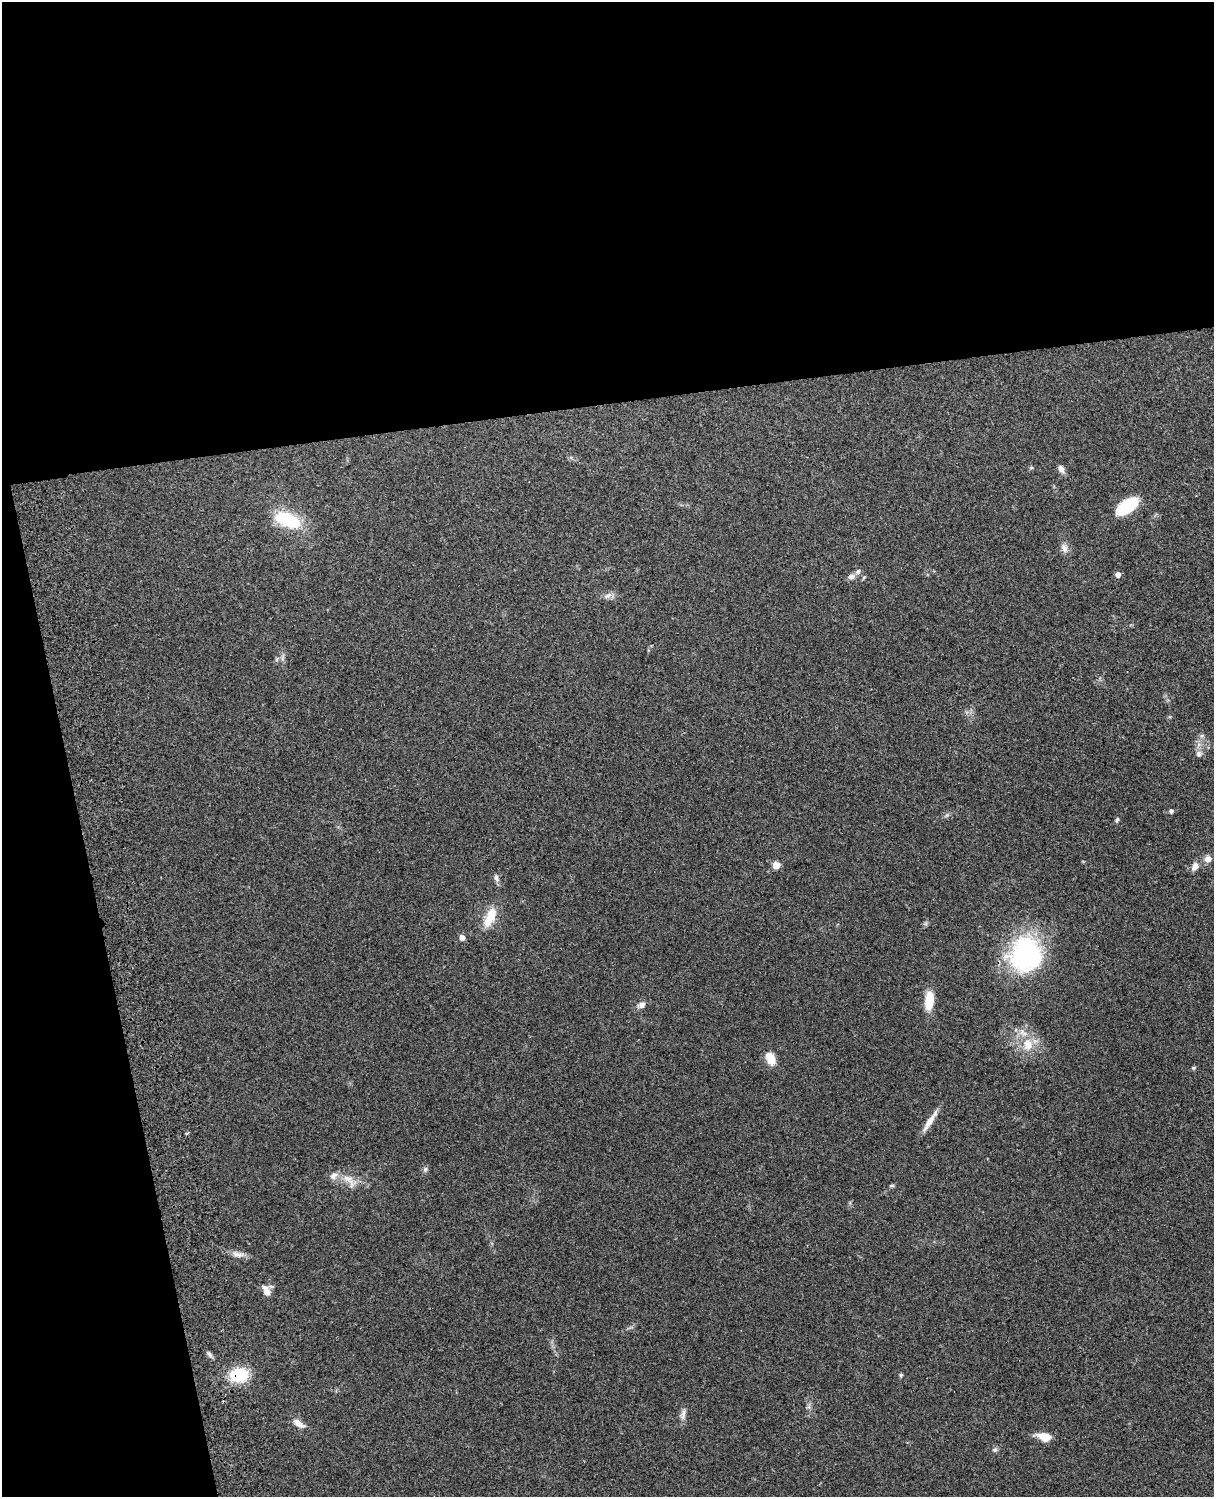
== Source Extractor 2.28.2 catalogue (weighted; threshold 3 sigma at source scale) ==
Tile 1 of 4 x 3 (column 1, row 1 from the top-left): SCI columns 119-1330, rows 3156-4650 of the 5087 x 4927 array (HDU 1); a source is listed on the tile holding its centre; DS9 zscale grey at full resolution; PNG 1216 x 1499 px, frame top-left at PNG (2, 2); no overlay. Shown black and unused: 33% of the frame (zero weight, under 3 of 4 exposures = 6% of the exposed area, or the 3 px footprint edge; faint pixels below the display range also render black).
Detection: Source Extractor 2.28.2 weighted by HDU 2 'WHT'; one run over the whole footprint, this tile lists its part. Background 0.209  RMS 0.0082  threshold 0.0369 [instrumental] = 3 sigma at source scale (4.5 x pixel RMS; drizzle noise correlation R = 1.50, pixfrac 1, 0.05/0.05 arcsec/px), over >= 5 px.
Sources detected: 39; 1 inside a brighter object's white glare — not listed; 1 inside a brighter listed object's ellipse — not listed separately; the other 37 listed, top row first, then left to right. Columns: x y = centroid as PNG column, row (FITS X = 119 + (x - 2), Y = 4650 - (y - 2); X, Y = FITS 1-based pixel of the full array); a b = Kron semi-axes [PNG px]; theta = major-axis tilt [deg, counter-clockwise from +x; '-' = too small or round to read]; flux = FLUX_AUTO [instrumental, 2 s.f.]
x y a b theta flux
1031 468 6 3 18 1
1061 469 10 7 -61 3.9
1127 506 20 10 35 50
288 520 32 15 -21 40
1064 548 13 8 -71 4.6
1118 574 5 5 - 4.7
851 577 12 7 8 3.9
608 596 12 5 30 3.3
277 659 6 4 71 1.3
1199 754 8 8 - 3.4
1171 811 5 5 - 1.8
1117 820 6 4 69 1.6
1208 859 9 8 - 5.2
776 865 5 5 - 16
1195 866 11 8 60 5.2
496 878 10 6 -73 2.7
490 917 29 12 67 16
462 937 5 5 - 4.9
1024 954 45 33 66 100
929 1000 21 9 86 16
642 1005 8 7 - 3.9
1028 1045 19 14 88 16
770 1058 15 9 -68 11
1193 1068 5 4 - 1
929 1122 29 6 57 8.5
425 1169 7 6 - 1.9
349 1180 23 9 -39 9.3
892 1186 7 4 8 1.1
238 1254 17 8 -9 5.3
266 1291 13 7 -58 6.4
209 1354 9 5 -49 2.2
239 1375 15 12 5 38
901 1375 5 4 - 1.1
683 1414 18 6 79 4.1
298 1423 17 7 -35 6.2
1044 1437 14 8 -15 13
995 1450 7 6 - 1.8
Overlapping masked pixels (flux is a lower limit): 1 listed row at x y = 239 1375